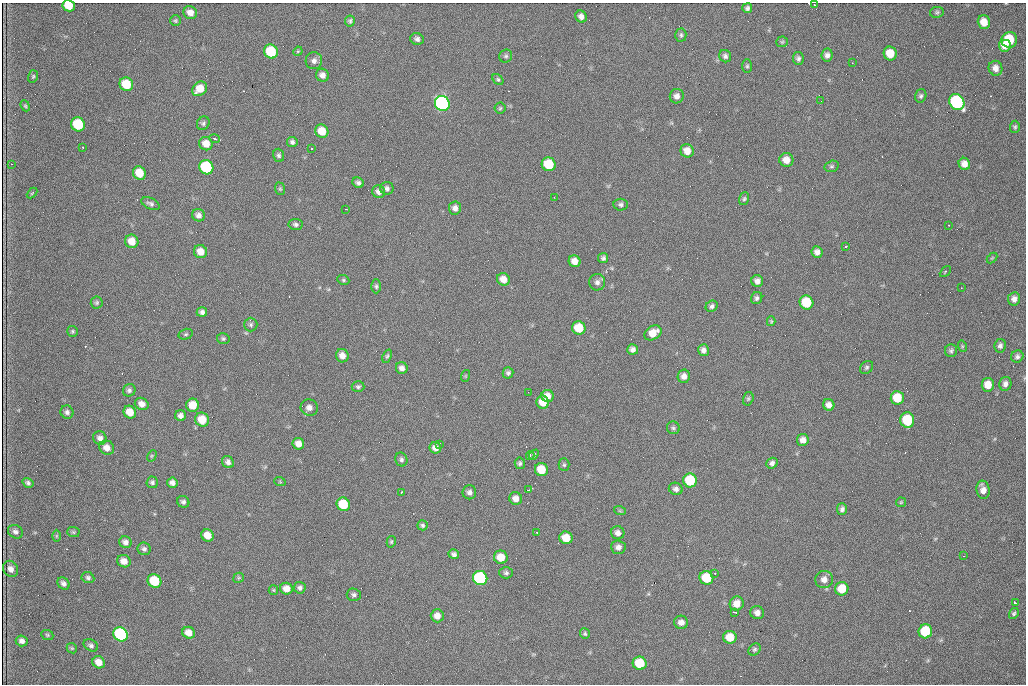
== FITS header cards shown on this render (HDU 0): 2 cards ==
NAXIS1  =                 1024 /fastest changing axis
NAXIS2  =                  682 /next to fastest changing axis

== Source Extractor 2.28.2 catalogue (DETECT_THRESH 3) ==
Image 1024 x 682 px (HDU 0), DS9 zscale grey, 1 PNG px = 1 image px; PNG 1028 x 686 px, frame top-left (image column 1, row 682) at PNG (2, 3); each listed source drawn as its Kron ellipse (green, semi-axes under 4 px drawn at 4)
Background 1930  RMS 30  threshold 90.1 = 3 sigma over >= 5 px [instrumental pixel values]
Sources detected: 209; all 209 listed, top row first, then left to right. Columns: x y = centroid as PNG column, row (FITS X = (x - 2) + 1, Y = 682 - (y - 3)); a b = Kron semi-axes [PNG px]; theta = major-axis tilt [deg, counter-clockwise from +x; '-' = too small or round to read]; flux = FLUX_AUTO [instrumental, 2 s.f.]
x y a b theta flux
814 5 3 2 - 1500
69 6 6 5 - 38000
747 8 5 5 - 4800
937 12 7 5 12 3800
190 13 7 6 - 14000
581 17 6 5 - 8900
175 21 5 5 - 3100
350 21 5 5 - 3800
984 22 7 6 - 23000
681 35 6 5 - 4200
417 39 7 6 - 6800
1009 40 8 7 - 83000
782 42 6 5 - 3300
1005 46 6 6 - 19000
298 51 5 3 - 2000
271 52 7 6 - 100000
890 53 7 6 - 35000
827 55 6 5 - 8100
506 56 7 6 - 4400
725 56 6 6 - 5700
798 58 6 5 - 5300
314 61 8 8 - 8900
852 63 3 2 - 2100
747 66 7 5 90 3400
996 68 7 6 - 12000
322 75 7 6 - 11000
33 76 6 5 - 3000
498 79 6 4 -49 3300
126 84 7 6 - 60000
200 89 8 6 45 31000
677 96 7 7 - 9500
921 96 7 5 73 4600
821 101 2 2 - 860
957 102 8 7 - 290000
442 103 8 7 - 560000
25 106 6 4 -67 2700
500 108 5 5 - 3100
203 123 7 6 - 4600
78 124 7 6 - 110000
1015 127 6 5 - 3500
322 131 7 6 - 35000
215 139 5 3 - 2800
292 142 5 5 - 5300
206 144 7 6 - 23000
83 147 3 2 - 4300
311 148 3 2 - 4700
687 151 7 6 - 19000
279 155 6 5 - 4400
786 160 7 7 - 18000
11 164 2 2 - 920
549 164 7 6 - 81000
964 164 6 5 - 14000
832 166 7 5 15 4000
206 167 7 6 - 170000
139 173 7 6 - 41000
358 183 6 5 - 5300
387 188 6 6 - 6400
280 189 6 5 - 2900
379 192 6 6 - 9500
32 193 6 3 45 2200
554 197 3 2 - 3300
744 199 6 5 - 3600
151 204 10 5 -25 5800
621 205 7 6 - 5500
455 208 6 6 - 9600
346 209 2 2 - 1200
198 215 6 6 - 8400
296 224 7 5 -7 5400
949 225 2 2 - 1500
132 241 7 6 - 25000
846 246 3 2 - 5000
200 252 7 6 - 21000
817 252 6 5 - 9400
603 258 5 5 - 4600
992 258 6 3 44 2100
575 261 6 5 - 17000
945 272 6 3 47 2200
503 279 6 6 - 17000
343 280 6 5 - 3300
757 281 6 6 - 10000
597 282 8 8 - 7900
376 286 7 4 -89 3900
961 288 3 2 - 2000
757 298 6 5 - 5100
1014 299 7 6 - 9500
806 302 7 7 - 82000
97 303 6 6 - 3700
712 306 6 5 - 5900
202 312 5 5 - 6400
771 321 5 4 - 2600
251 325 7 6 - 4800
579 328 7 6 - 57000
73 331 5 5 - 3400
653 333 9 6 32 26000
186 334 7 5 15 3300
223 338 6 5 - 3600
962 346 6 3 -73 2400
1000 346 7 6 - 6500
633 349 5 5 - 8400
703 350 6 5 - 8700
951 351 6 6 - 4600
342 356 7 6 - 13000
387 356 7 4 68 3100
1017 356 6 6 - 5600
867 367 7 5 46 4000
402 368 6 5 - 9000
508 373 5 5 - 4900
465 376 6 3 71 2000
684 376 7 6 - 11000
1005 384 7 6 - 8600
988 385 7 6 - 24000
358 387 6 5 - 4000
129 390 6 6 - 4900
528 392 2 2 - 2600
548 396 6 6 - 17000
897 398 7 6 - 49000
748 399 7 5 74 3300
543 402 6 6 - 29000
142 404 7 6 - 12000
192 405 6 6 - 31000
829 405 6 5 - 11000
309 408 9 8 - 11000
67 412 7 6 - 6700
130 412 7 6 - 28000
181 416 5 5 - 8500
202 420 7 6 - 38000
907 420 7 7 - 92000
673 428 6 6 - 4700
100 438 7 6 - 8900
803 440 6 6 - 11000
298 444 6 5 - 15000
440 444 3 3 - 2200
107 448 8 7 - 15000
435 448 6 5 - 11000
534 455 6 4 48 2700
152 456 6 4 60 2500
530 456 4 3 - 3000
401 460 7 6 - 4900
228 462 6 5 - 7800
520 463 6 5 - 4200
772 463 6 5 - 6400
564 465 6 5 - 3400
541 470 7 6 - 42000
690 480 7 7 - 92000
152 482 6 6 - 4500
280 482 6 3 -19 2000
28 483 6 4 -35 5100
172 483 5 5 - 8700
676 489 7 6 - 7200
528 490 3 2 - 2200
983 490 9 6 -80 14000
401 492 3 2 - 1700
469 492 7 7 - 7500
516 498 6 6 - 12000
183 502 6 5 - 5300
901 502 5 5 - 2400
343 504 7 6 - 71000
842 509 6 5 - 6200
620 511 6 3 -18 2300
423 525 5 5 - 3800
15 532 8 6 -32 7300
73 532 6 5 - 3100
537 532 3 2 - 2700
618 533 7 6 - 9500
208 535 6 6 - 22000
56 536 6 4 90 2400
566 538 7 6 - 35000
125 542 6 5 - 8800
391 542 6 4 76 2900
618 547 7 7 - 10000
144 549 6 6 - 5700
454 554 5 4 - 6100
964 556 3 2 - 4800
501 557 7 6 - 31000
124 561 7 6 - 16000
11 569 8 7 - 10000
506 573 7 5 0 5000
715 573 3 2 - 3200
88 578 7 5 -24 4600
239 578 5 5 - 2900
480 578 7 7 - 280000
706 578 7 6 - 67000
824 579 9 8 - 13000
154 581 7 6 - 74000
63 583 7 5 -45 7200
300 588 6 6 - 5600
286 589 6 6 - 17000
842 589 7 6 - 46000
273 590 5 4 - 2400
354 595 7 6 - 5400
1015 603 4 3 - 4500
737 604 7 7 - 18000
734 612 3 2 - 2200
757 613 7 6 - 10000
1014 613 6 4 55 3800
437 616 6 6 - 16000
681 622 7 6 - 11000
925 631 7 6 - 97000
189 633 6 5 - 17000
120 634 7 6 - 250000
585 634 5 5 - 3000
47 635 6 4 -22 3000
730 637 6 6 - 34000
22 641 6 5 - 8200
91 645 7 5 -30 5700
72 648 5 4 - 2700
755 649 7 5 45 3700
99 662 6 5 - 18000
640 663 7 6 - 66000
At the frame edge (FLAGS 8, measured only in part): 1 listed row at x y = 69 6